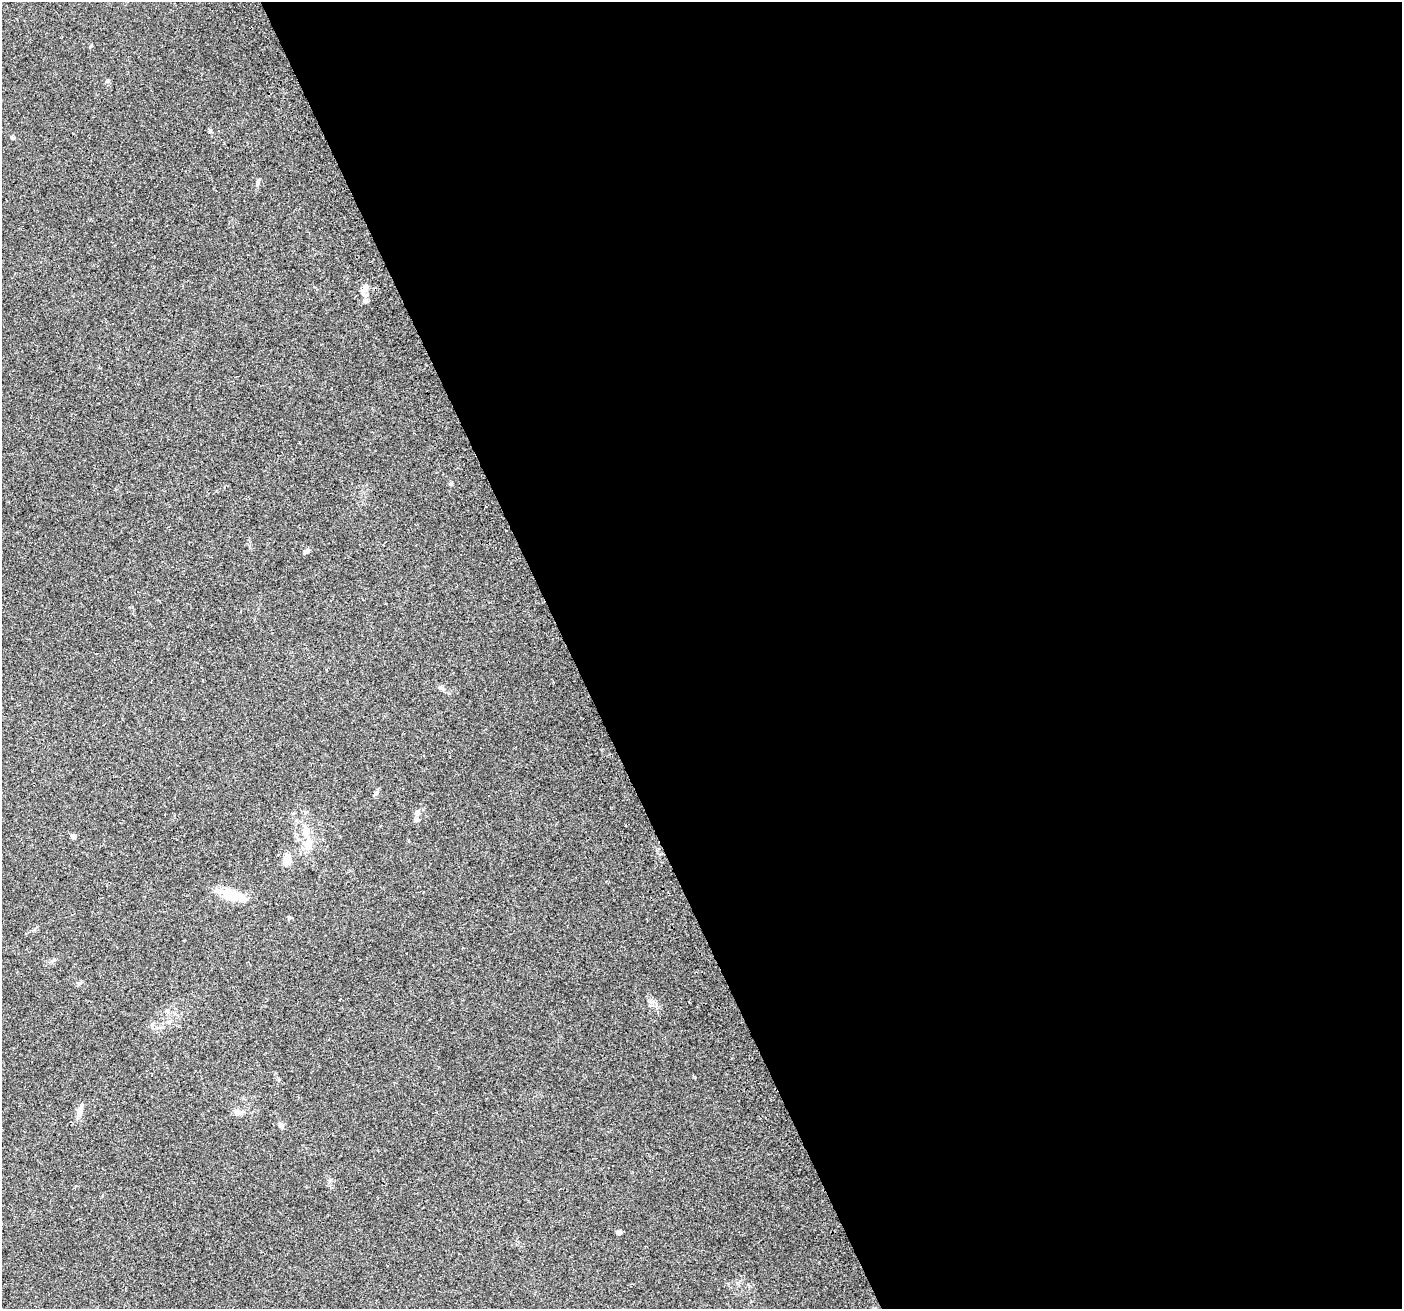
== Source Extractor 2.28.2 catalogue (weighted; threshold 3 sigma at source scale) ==
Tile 8 of 4 x 4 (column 4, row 2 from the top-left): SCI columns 4229-5628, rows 2712-4018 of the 5661 x 5476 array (HDU 1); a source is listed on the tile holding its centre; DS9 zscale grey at full resolution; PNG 1404 x 1311 px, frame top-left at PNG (2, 2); no overlay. Shown black and unused: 59% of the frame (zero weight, under 2 of 3 exposures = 2% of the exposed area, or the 3 px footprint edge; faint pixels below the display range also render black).
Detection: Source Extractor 2.28.2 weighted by HDU 2 'WHT'; one run over the whole footprint, this tile lists its part. Background 0.0747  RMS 0.0095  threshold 0.0427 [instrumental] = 3 sigma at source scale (4.5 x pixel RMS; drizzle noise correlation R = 1.50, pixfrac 1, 0.0396/0.0396 arcsec/px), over >= 5 px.
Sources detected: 22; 1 inside a brighter object's white glare — not listed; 1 inside a brighter listed object's ellipse — not listed separately; the other 20 listed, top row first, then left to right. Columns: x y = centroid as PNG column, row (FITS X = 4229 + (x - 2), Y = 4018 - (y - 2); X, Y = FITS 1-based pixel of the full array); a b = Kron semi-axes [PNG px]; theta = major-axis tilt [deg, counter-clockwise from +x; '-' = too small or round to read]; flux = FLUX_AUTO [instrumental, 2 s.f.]
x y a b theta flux
108 80 7 3 19 1.2
13 138 6 5 - 1.2
258 182 12 4 72 2.1
366 287 9 8 - 5.2
365 301 7 6 - 2.1
451 484 5 5 - 1.2
306 551 8 6 44 2.5
441 688 9 5 -34 2.4
376 792 8 4 45 1.8
417 812 9 7 69 3.3
306 832 17 9 -79 10
73 836 8 6 -29 2
308 843 12 11 - 11
287 860 15 9 67 9.3
230 895 32 12 -19 24
167 1011 7 4 -20 1.7
79 1112 15 8 85 5.3
240 1113 16 6 16 4.9
281 1125 11 5 -53 2.4
619 1232 5 4 - 3.5
Unlisted compact peaks at least as high as the median listed source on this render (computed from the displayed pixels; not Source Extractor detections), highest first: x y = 210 130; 289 917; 91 46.